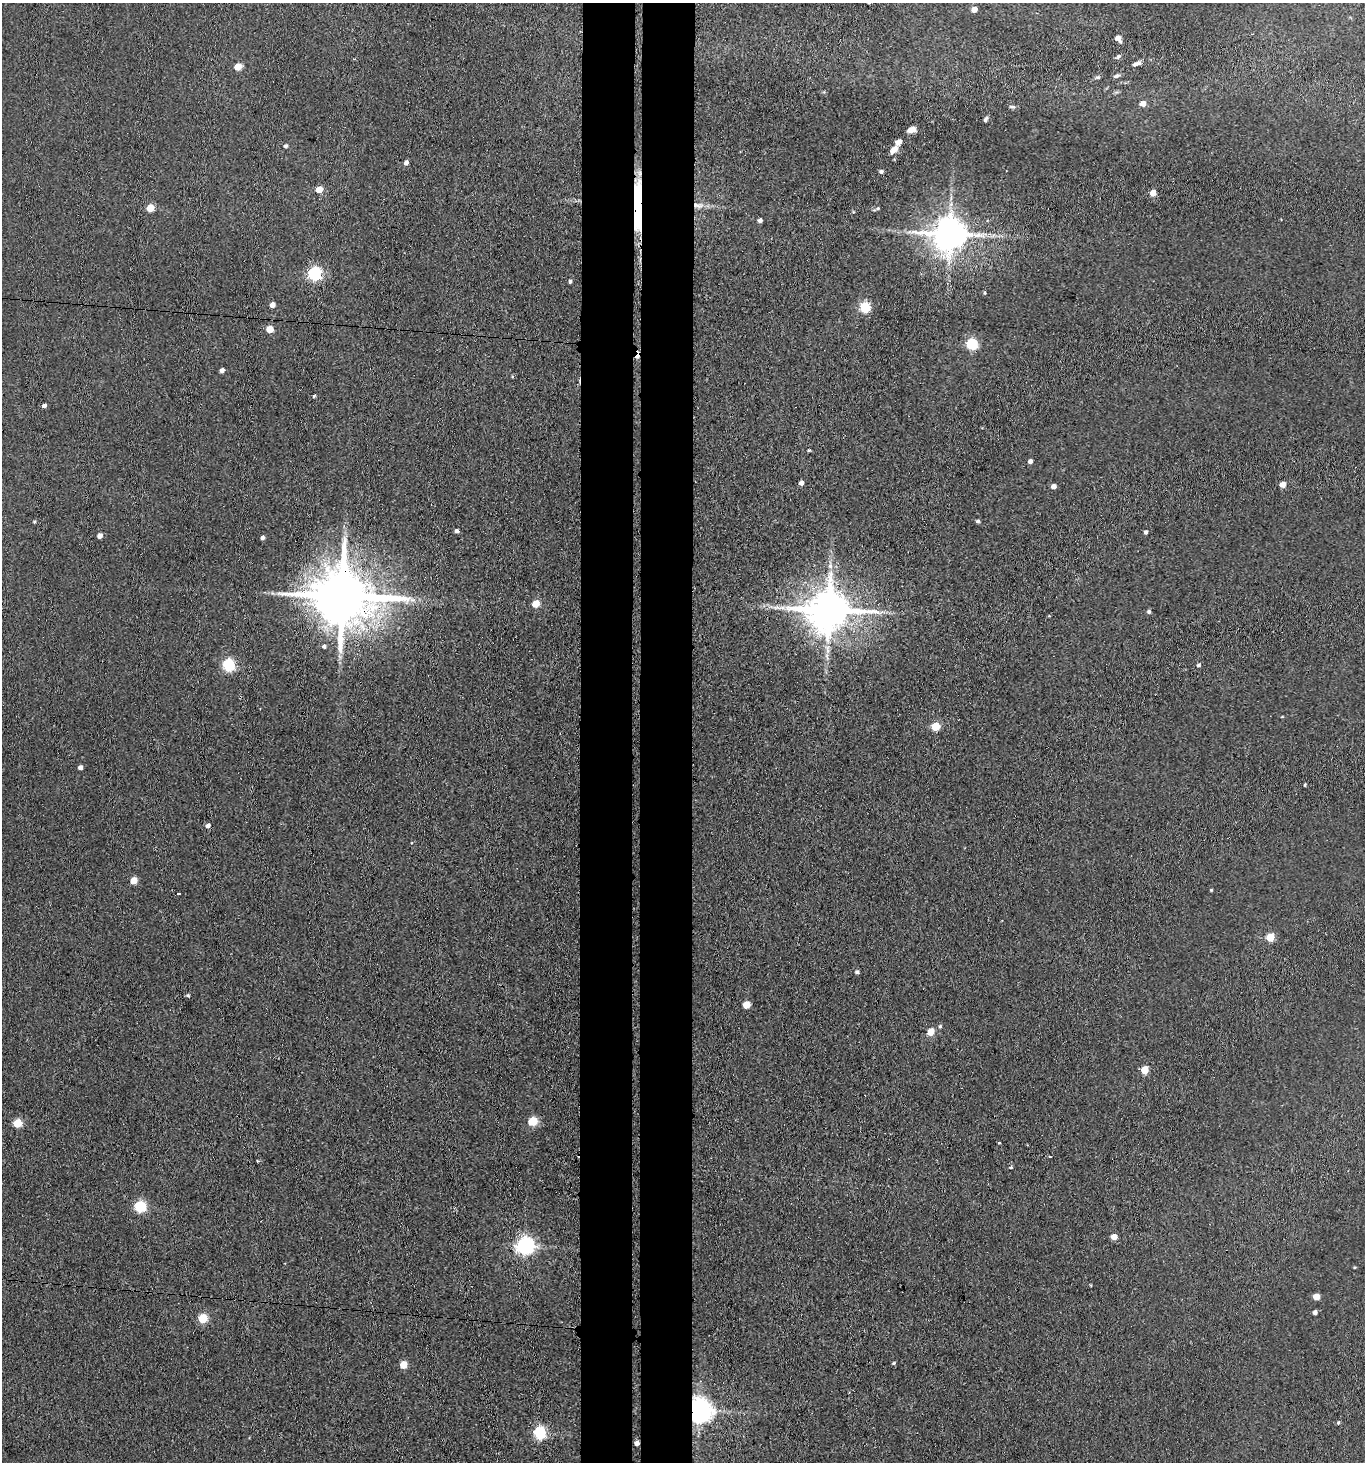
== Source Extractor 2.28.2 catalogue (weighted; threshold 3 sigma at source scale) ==
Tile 5 of 3 x 3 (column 2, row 2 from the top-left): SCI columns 1583-2945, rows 1465-2924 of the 4470 x 4389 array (HDU 1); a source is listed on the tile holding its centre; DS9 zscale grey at full resolution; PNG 1367 x 1464 px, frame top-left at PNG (2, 3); no overlay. Shown black and unused: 8% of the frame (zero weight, under 3 of 4 exposures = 5% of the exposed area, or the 3 px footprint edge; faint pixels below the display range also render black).
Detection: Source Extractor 2.28.2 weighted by HDU 2 'WHT'; one run over the whole footprint, this tile lists its part. Background 0.0681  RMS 0.0066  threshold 0.0295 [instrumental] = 3 sigma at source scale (4.5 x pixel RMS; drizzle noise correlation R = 1.50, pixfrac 1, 0.05/0.05 arcsec/px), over >= 5 px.
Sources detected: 90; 1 cosmic-ray / hot-pixel residue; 1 long thin detection or spike segment (spike, bleed or trail) — not listed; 1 inside a brighter listed object's ellipse — not listed separately; the other 87 listed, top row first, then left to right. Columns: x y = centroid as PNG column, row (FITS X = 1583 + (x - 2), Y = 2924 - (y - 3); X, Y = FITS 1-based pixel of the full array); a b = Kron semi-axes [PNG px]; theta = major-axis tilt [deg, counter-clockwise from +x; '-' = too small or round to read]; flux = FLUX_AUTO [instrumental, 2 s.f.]
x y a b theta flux
974 9 5 4 - 5.8
1118 38 7 5 -61 4
1119 56 8 5 39 1.4
1136 64 12 5 20 2.7
238 67 5 5 - 16
1116 76 8 5 26 1.8
1098 77 7 5 12 1.2
1143 104 6 5 - 4.8
1012 107 9 5 -5 1.3
986 119 6 4 63 1.2
911 130 9 5 13 3.6
285 146 5 4 - 1.3
894 150 11 6 50 5
406 163 5 4 - 2.8
881 171 5 4 - 1.5
319 190 5 4 - 13
1153 193 5 4 - 8.6
638 204 31 7 89 190
698 205 16 7 -9 5.5
150 208 5 5 - 19
877 209 11 3 23 1.1
760 220 4 4 - 1.9
950 234 10 9 - 1700
993 235 8 3 45 1.3
314 274 6 5 - 130
570 281 4 3 - 1.5
985 293 4 4 - 0.78
272 305 4 4 - 5.8
865 308 5 5 - 58
270 329 5 5 - 12
971 344 6 5 - 70
222 370 4 4 - 3
512 377 4 4 - 0.68
314 396 3 3 - 0.97
44 406 4 4 - 2.5
809 450 3 3 - 0.83
1030 461 4 4 - 2.6
801 483 4 4 - 3.5
1282 484 4 4 - 8
1053 486 5 4 - 3.4
978 521 4 4 - 1.3
34 522 4 3 - 0.83
456 531 4 4 - 2
1146 532 4 3 - 1.7
100 536 5 4 - 3.5
262 538 4 4 - 2
342 596 18 14 -6 5500
535 604 5 5 - 14
829 610 13 11 5 2700
1149 612 5 4 - 1.4
324 646 5 4 - 1.6
228 665 6 5 - 87
1198 665 5 4 - 1.3
1282 717 5 3 - 0.45
936 726 5 5 - 24
80 767 4 4 - 2.6
1305 785 3 3 - 0.83
208 826 5 5 - 2.4
134 880 5 5 - 12
1211 890 4 3 - 0.61
179 893 4 3 - 3.1
1270 937 5 5 - 23
857 972 5 4 - 1.5
188 995 5 4 - 0.9
746 1005 5 5 - 14
940 1026 5 4 - 1.1
931 1032 5 5 - 13
1145 1070 5 5 - 16
532 1121 5 5 - 31
17 1123 5 5 - 24
999 1143 3 3 - 1.1
1027 1145 2 2 - 0.5
1050 1157 3 2 - 0.61
1011 1167 5 3 - 0.81
140 1207 6 5 - 71
1114 1237 5 4 - 6.6
524 1246 7 6 - 270
1091 1285 3 2 - 0.57
1316 1296 5 4 - 8.7
1315 1312 5 4 - 1.9
203 1318 5 5 - 31
894 1363 5 3 - 0.89
403 1365 5 5 - 13
699 1411 8 7 - 760
1338 1423 4 4 - 0.97
539 1433 6 5 - 89
637 1443 4 4 - 2.9
Overlapping masked pixels (flux is a lower limit): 5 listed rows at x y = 638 204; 698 205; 342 596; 699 1411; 637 1443